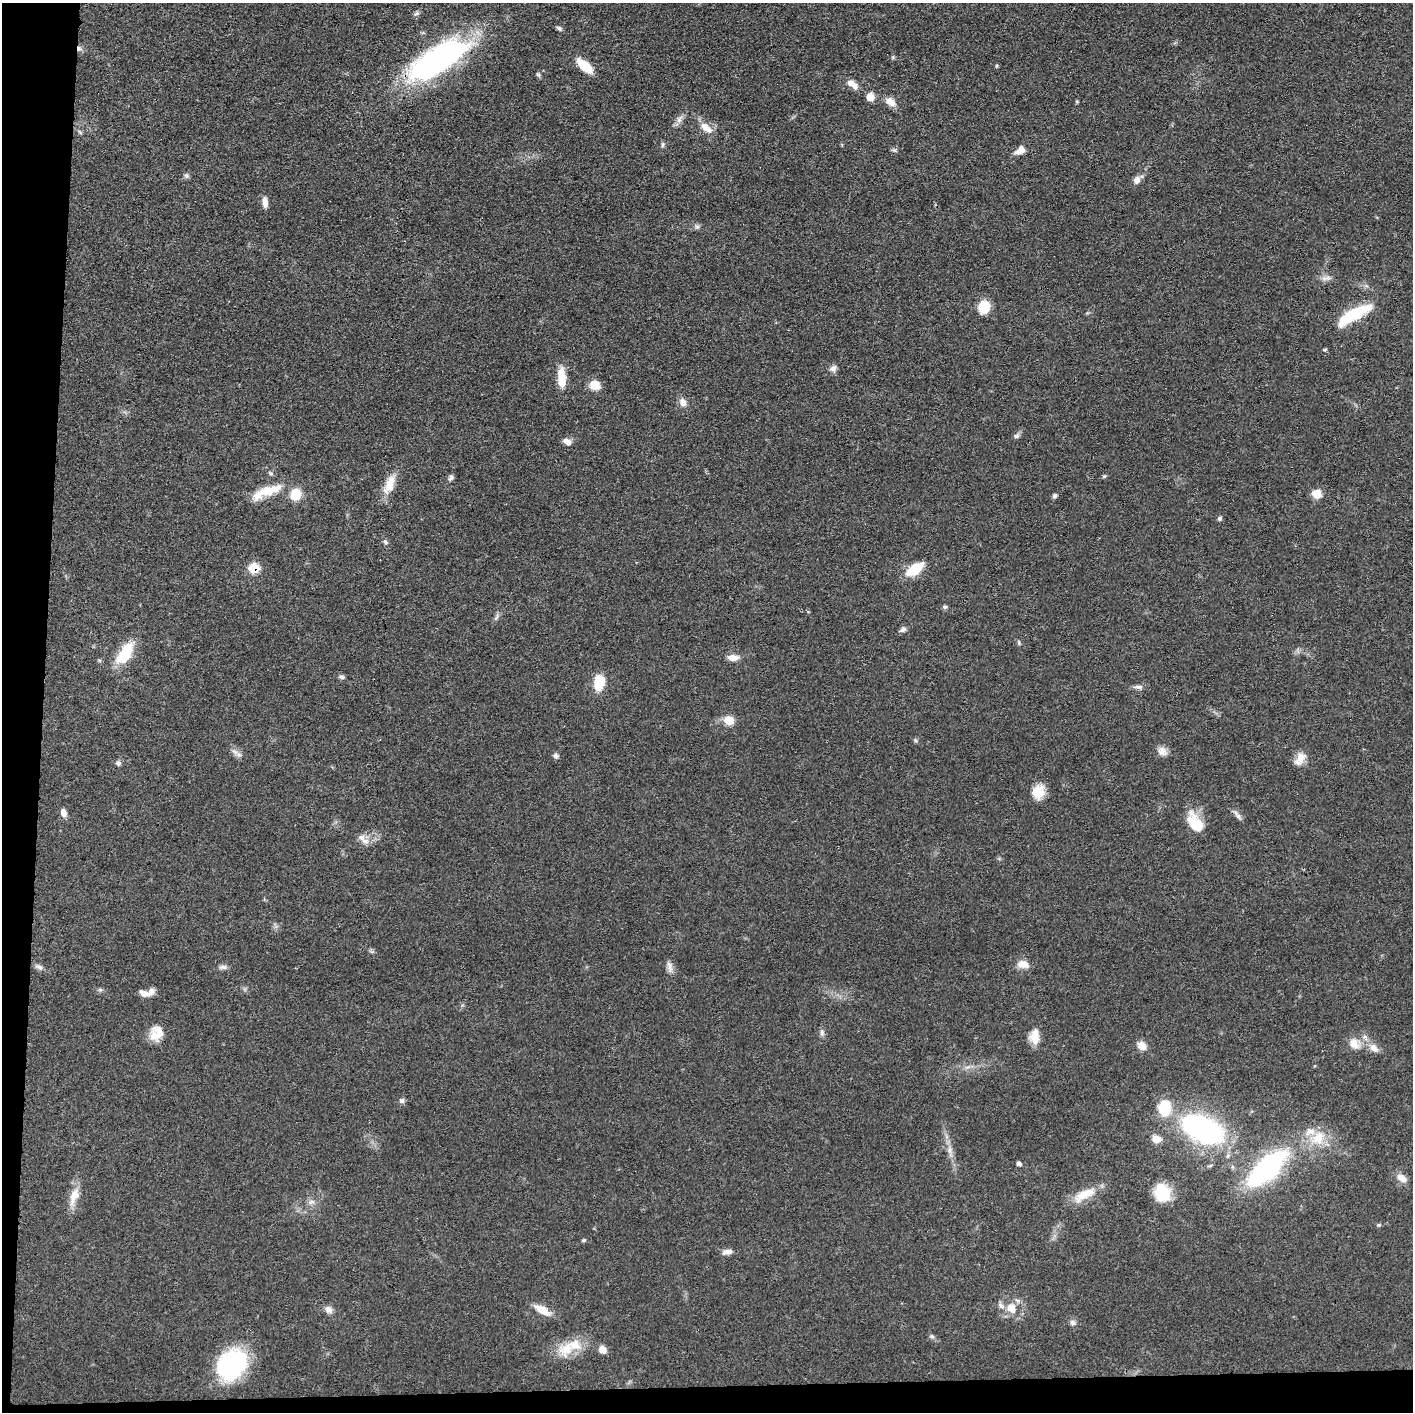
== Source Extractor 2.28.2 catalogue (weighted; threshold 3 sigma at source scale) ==
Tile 7 of 3 x 3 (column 1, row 3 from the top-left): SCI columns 5-1415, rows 17-1426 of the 4237 x 4260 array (HDU 1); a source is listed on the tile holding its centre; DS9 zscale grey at full resolution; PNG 1415 x 1414 px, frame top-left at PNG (2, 3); no overlay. Shown black and unused: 5% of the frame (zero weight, under 3 of 4 exposures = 1% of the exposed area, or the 3 px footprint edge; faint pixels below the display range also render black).
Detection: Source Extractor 2.28.2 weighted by HDU 2 'WHT'; one run over the whole footprint, this tile lists its part. Background 0.0581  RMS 0.0054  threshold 0.0244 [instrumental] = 3 sigma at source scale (4.5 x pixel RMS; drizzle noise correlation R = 1.50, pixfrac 1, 0.05/0.05 arcsec/px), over >= 5 px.
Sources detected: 104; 5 inside a brighter listed object's ellipse — not listed separately; the other 99 listed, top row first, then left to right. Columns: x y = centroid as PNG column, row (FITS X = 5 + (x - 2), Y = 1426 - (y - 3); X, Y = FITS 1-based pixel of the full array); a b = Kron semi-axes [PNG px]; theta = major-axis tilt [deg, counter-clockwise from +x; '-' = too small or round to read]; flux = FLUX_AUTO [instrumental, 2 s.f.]
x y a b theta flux
416 14 9 4 27 1.3
559 28 9 5 -30 1.2
79 48 8 5 -29 1.7
436 60 62 23 33 160
584 66 20 9 -41 12
996 66 5 3 - 0.58
538 75 6 5 - 0.93
853 84 16 8 -38 4.6
870 97 6 6 - 7.9
890 102 16 10 -32 4.5
679 119 12 7 68 2.7
706 128 18 9 -38 6.3
80 132 7 4 -53 0.86
663 145 8 5 83 1.1
894 150 6 5 - 1.1
1020 150 13 8 40 4.7
187 176 8 4 -31 1.1
1137 180 9 7 65 3.2
265 202 13 6 -85 3.6
697 227 7 6 - 1.3
1327 278 16 6 2 2.7
984 307 12 11 - 12
1354 315 40 11 29 28
1325 350 4 4 - 0.79
833 368 10 8 49 2.3
561 377 22 9 -88 10
595 385 10 9 - 8.9
683 402 11 9 -63 3.3
1016 436 9 6 22 1.4
567 441 12 7 -24 2.9
270 473 6 5 - 0.97
1104 476 6 4 44 0.73
451 477 8 6 60 1.5
389 484 25 11 69 9.3
266 492 44 12 21 14
295 494 12 11 - 11
1316 494 11 10 - 5.9
1055 496 7 5 44 1.2
1219 518 6 5 - 1.1
385 542 6 5 - 1
254 568 6 6 - 21
914 569 23 11 35 12
945 607 6 5 - 1.2
497 617 10 3 69 1.1
903 629 9 7 31 1.6
1019 642 7 4 -72 0.8
125 654 30 14 56 17
733 657 12 7 0 4.4
342 677 7 5 -20 1.3
599 682 17 11 80 13
1138 687 12 5 0 2.2
729 720 7 6 - 14
915 740 6 4 -71 0.77
1162 751 13 11 -43 3.7
235 752 10 5 -35 2.2
556 755 7 6 - 1.6
1300 759 17 10 58 5.9
118 763 7 6 - 1.4
1038 792 15 13 54 10
63 813 10 7 -74 3.2
1238 815 16 5 -53 2.2
1195 822 23 13 -57 15
361 838 12 9 -49 3.6
1023 964 14 9 -10 5.3
39 967 12 5 -25 2
223 967 12 5 3 2
669 967 16 7 -81 3
100 990 7 4 18 0.88
144 994 15 7 -12 4
822 1033 9 6 -81 1.6
155 1035 19 14 9 7.2
1035 1037 18 10 -90 7.5
1354 1044 18 12 -60 6
1142 1046 13 10 -43 4.1
1374 1048 14 10 -46 4.6
402 1101 7 7 - 1.4
1164 1108 16 13 88 19
1203 1129 34 18 -25 130
1318 1138 23 17 51 14
1156 1139 7 7 - 9
949 1150 11 6 84 2.6
1019 1164 6 5 - 1.6
1267 1168 52 22 42 85
1402 1178 16 9 -35 4.2
1162 1193 21 18 -81 16
1084 1195 34 12 28 11
74 1196 25 11 67 8
311 1202 9 6 16 2.1
1379 1225 6 4 -17 0.67
584 1240 6 5 - 0.69
727 1252 13 6 9 3.1
1011 1308 14 11 -77 7.6
329 1310 11 8 -45 2.9
542 1310 23 9 -31 7.5
1072 1323 8 7 - 1.7
932 1336 7 5 -21 1.1
566 1349 25 19 39 13
602 1350 8 7 - 4.6
231 1365 35 27 52 62
Overlapping masked pixels (flux is a lower limit): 2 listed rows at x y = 79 48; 254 568